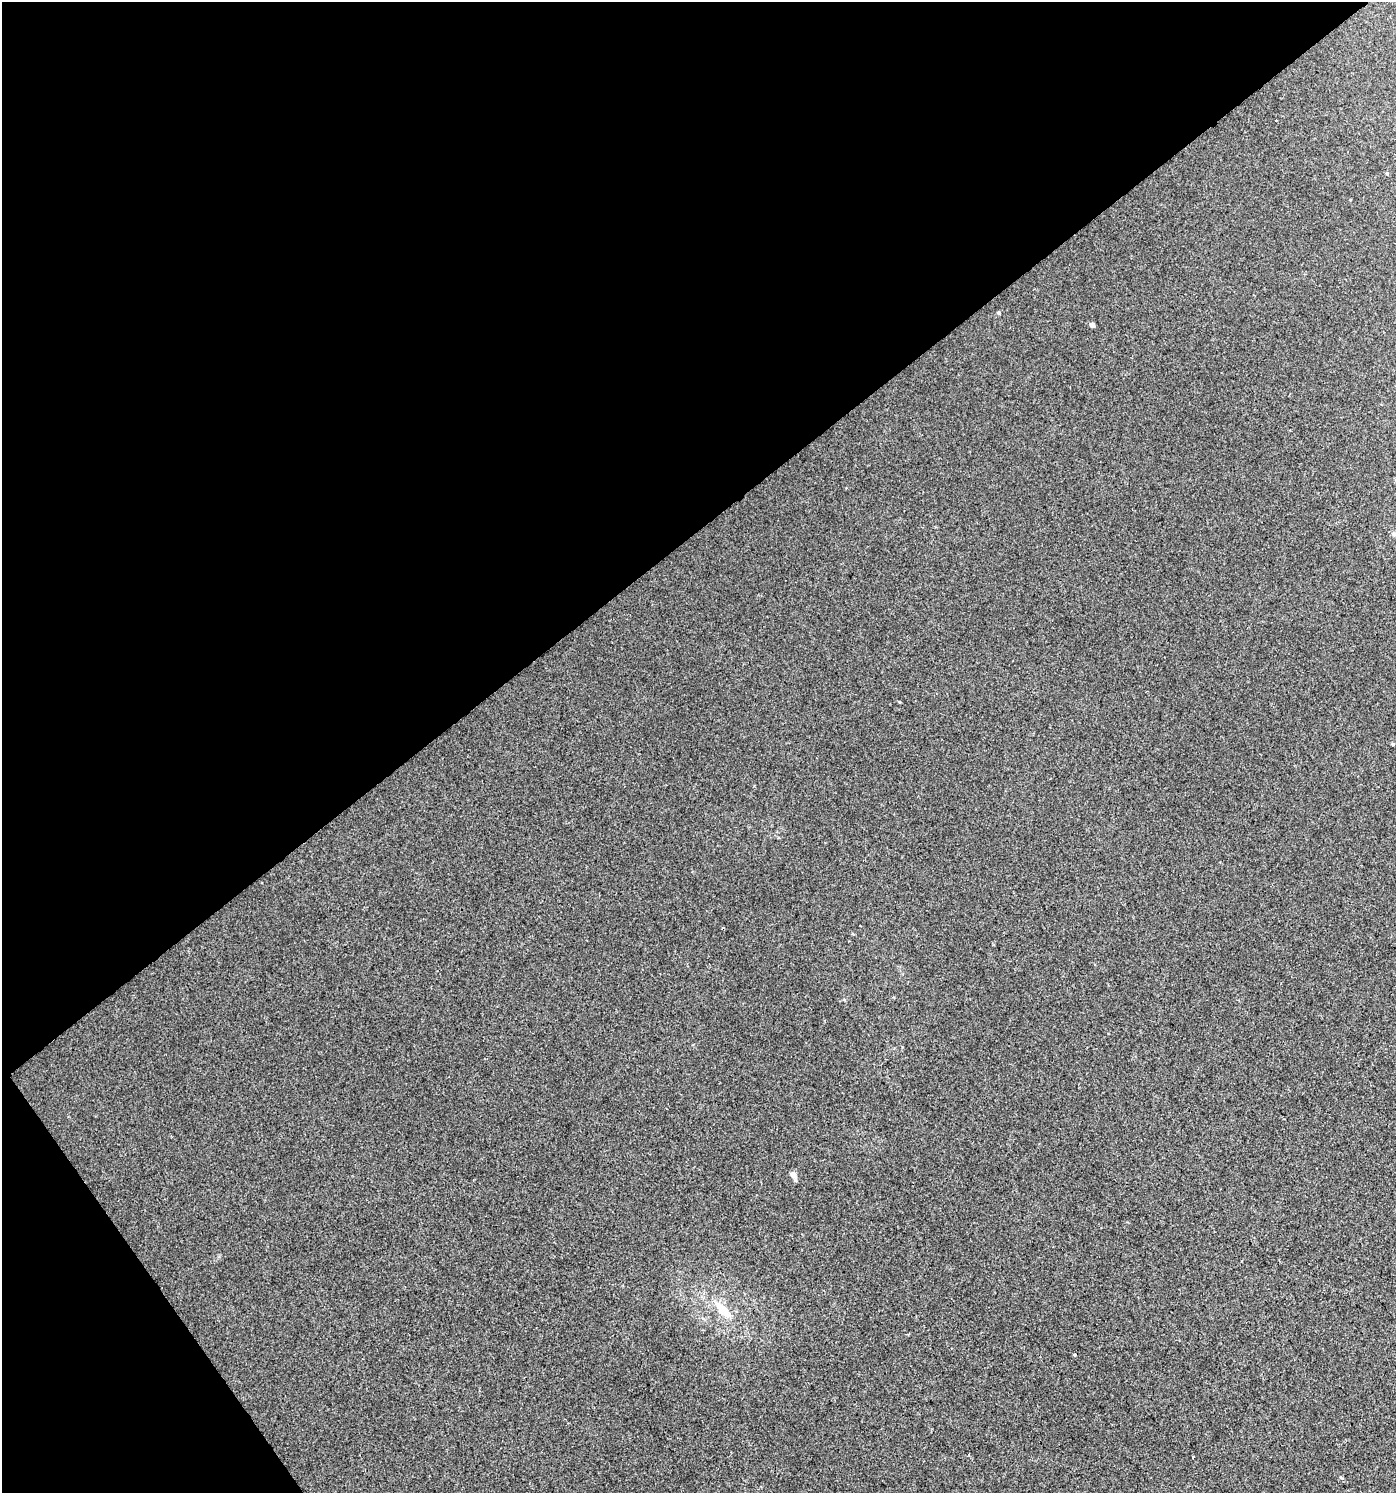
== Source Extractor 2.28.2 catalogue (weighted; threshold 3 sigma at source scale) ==
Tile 5 of 4 x 4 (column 1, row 2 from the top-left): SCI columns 132-1525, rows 2986-4476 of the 5903 x 5967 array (HDU 1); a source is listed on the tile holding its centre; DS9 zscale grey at full resolution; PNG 1398 x 1495 px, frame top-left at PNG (2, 2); no overlay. Shown black and unused: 39% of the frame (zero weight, under 2 of 3 exposures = <1% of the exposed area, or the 3 px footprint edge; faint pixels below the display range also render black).
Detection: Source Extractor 2.28.2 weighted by HDU 2 'WHT'; one run over the whole footprint, this tile lists its part. Background 0.00676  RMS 0.0064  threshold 0.0287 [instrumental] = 3 sigma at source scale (4.5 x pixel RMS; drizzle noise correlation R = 1.50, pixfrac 1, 0.0396/0.0396 arcsec/px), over >= 5 px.
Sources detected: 8; all 8 listed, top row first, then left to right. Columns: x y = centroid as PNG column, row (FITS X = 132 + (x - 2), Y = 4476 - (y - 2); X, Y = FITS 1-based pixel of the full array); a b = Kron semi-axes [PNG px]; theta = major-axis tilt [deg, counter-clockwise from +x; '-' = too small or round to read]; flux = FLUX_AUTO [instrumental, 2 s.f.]
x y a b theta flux
1276 121 2 2 - 0.7
1387 173 4 4 - 0.69
999 313 5 4 - 0.85
1092 325 5 4 - 2.6
723 928 3 2 - 0.57
793 1175 8 6 -45 3.7
723 1310 27 10 -47 12
1074 1355 3 2 - 0.63